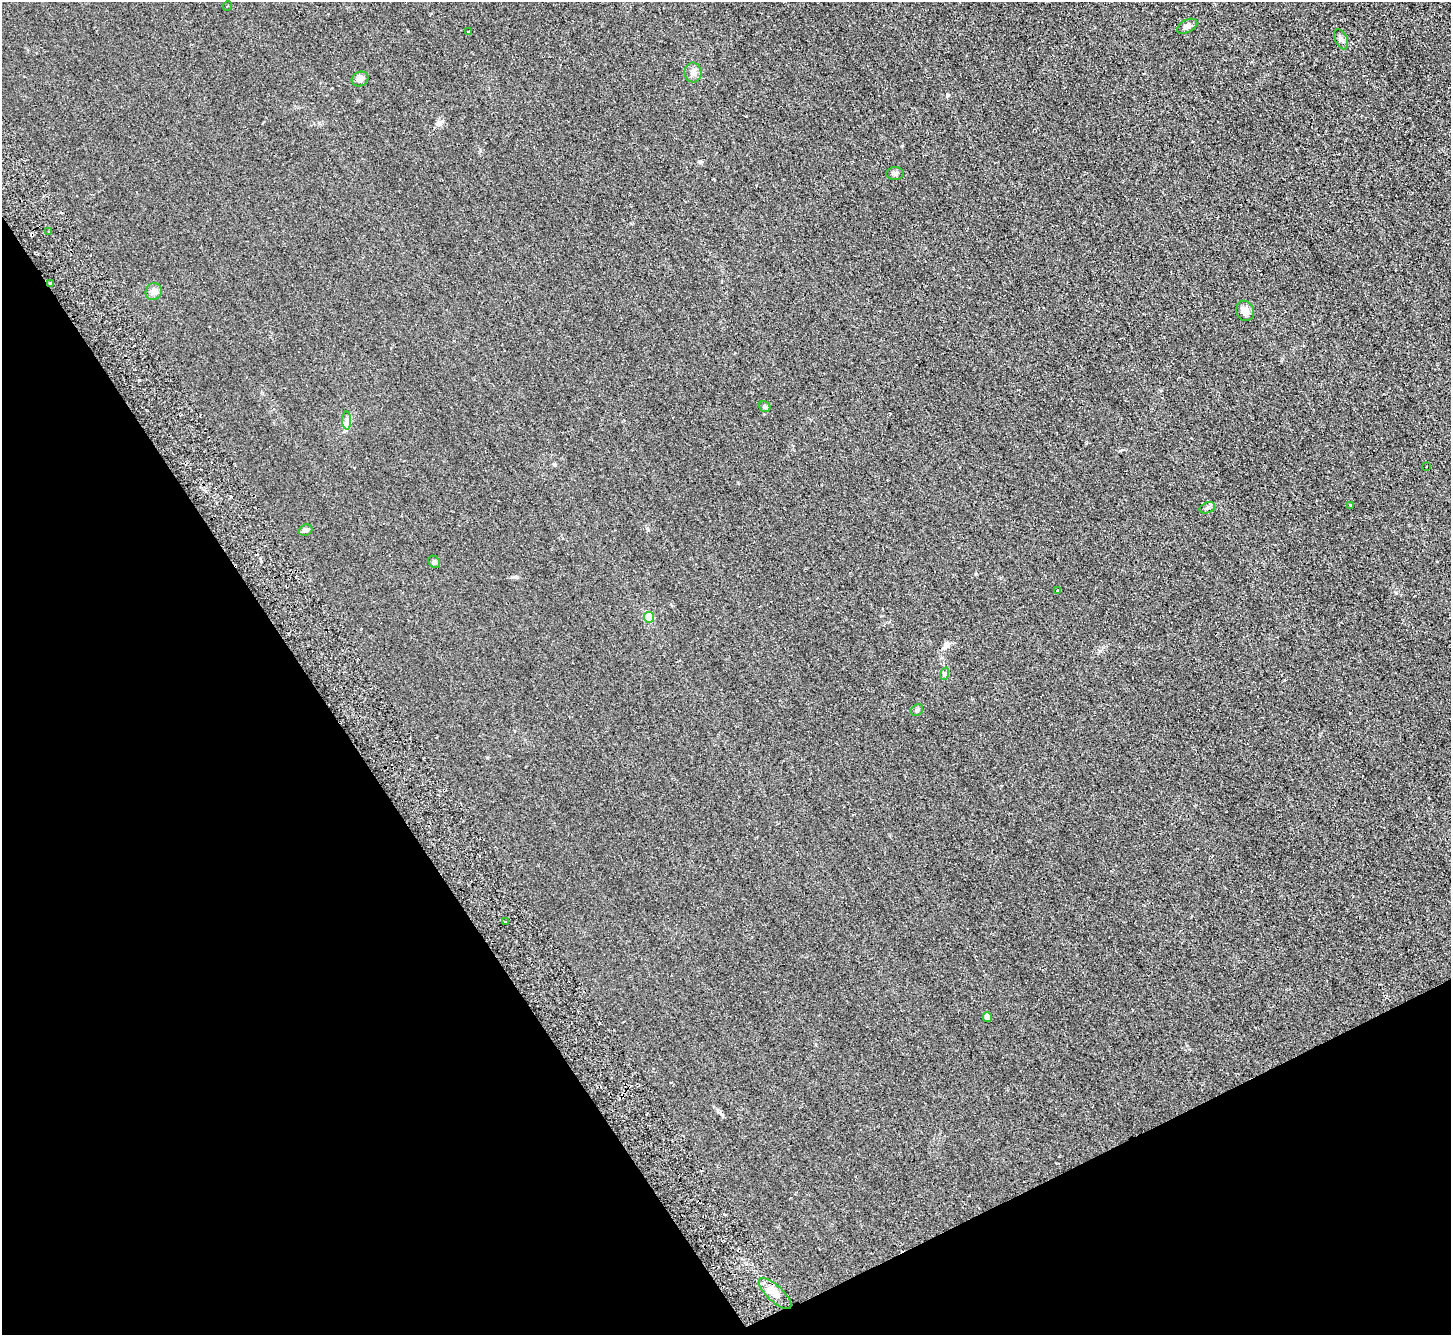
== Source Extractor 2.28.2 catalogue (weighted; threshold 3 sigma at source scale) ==
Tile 14 of 4 x 4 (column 2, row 4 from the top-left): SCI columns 1500-2948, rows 327-1659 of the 5895 x 5848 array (HDU 1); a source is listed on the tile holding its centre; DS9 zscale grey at full resolution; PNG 1453 x 1337 px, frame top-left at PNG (2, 2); each listed source drawn as its Kron ellipse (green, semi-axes under 4 px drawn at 4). Shown black and unused: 28% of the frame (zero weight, under 2 of 3 exposures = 3% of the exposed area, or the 3 px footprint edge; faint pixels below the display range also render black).
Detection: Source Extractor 2.28.2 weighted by HDU 2 'WHT'; one run over the whole footprint, this tile lists its part. Background 0.0411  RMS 0.011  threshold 0.0502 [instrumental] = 3 sigma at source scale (4.5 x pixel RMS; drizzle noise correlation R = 1.50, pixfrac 1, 0.05/0.05 arcsec/px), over >= 5 px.
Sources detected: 25; all 25 listed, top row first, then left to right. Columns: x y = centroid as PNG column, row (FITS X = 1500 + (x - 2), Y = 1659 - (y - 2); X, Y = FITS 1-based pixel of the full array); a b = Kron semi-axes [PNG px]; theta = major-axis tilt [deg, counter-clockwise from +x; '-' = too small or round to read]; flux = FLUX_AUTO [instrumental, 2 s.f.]
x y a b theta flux
227 6 5 3 - 1
1187 26 11 6 27 4.8
468 31 3 2 - 1.6
1341 39 11 6 -65 3.1
693 72 10 8 88 5.4
360 79 8 7 - 5.9
895 174 9 6 5 2.7
49 231 3 3 - 5.4
50 283 3 3 - 3.5
154 292 8 8 - 6
1245 311 10 8 -71 8.1
765 407 6 5 - 2
347 421 9 4 -89 3.3
1426 466 3 2 - 1.9
1350 505 3 2 - 0.72
1207 508 8 5 21 2.4
305 530 7 5 20 2.9
434 562 6 5 - 1.7
1057 590 3 3 - 5.5
649 617 5 5 - 42
944 674 6 4 71 1.4
917 710 7 5 43 1.8
505 922 3 3 - 3.3
987 1017 5 4 - 6.4
775 1293 21 8 -43 9.8
Overlapping masked pixels (flux is a lower limit): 1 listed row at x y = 50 283
Unlisted compact peaks at least as high as the median listed source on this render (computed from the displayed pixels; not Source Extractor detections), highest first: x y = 947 95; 513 577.